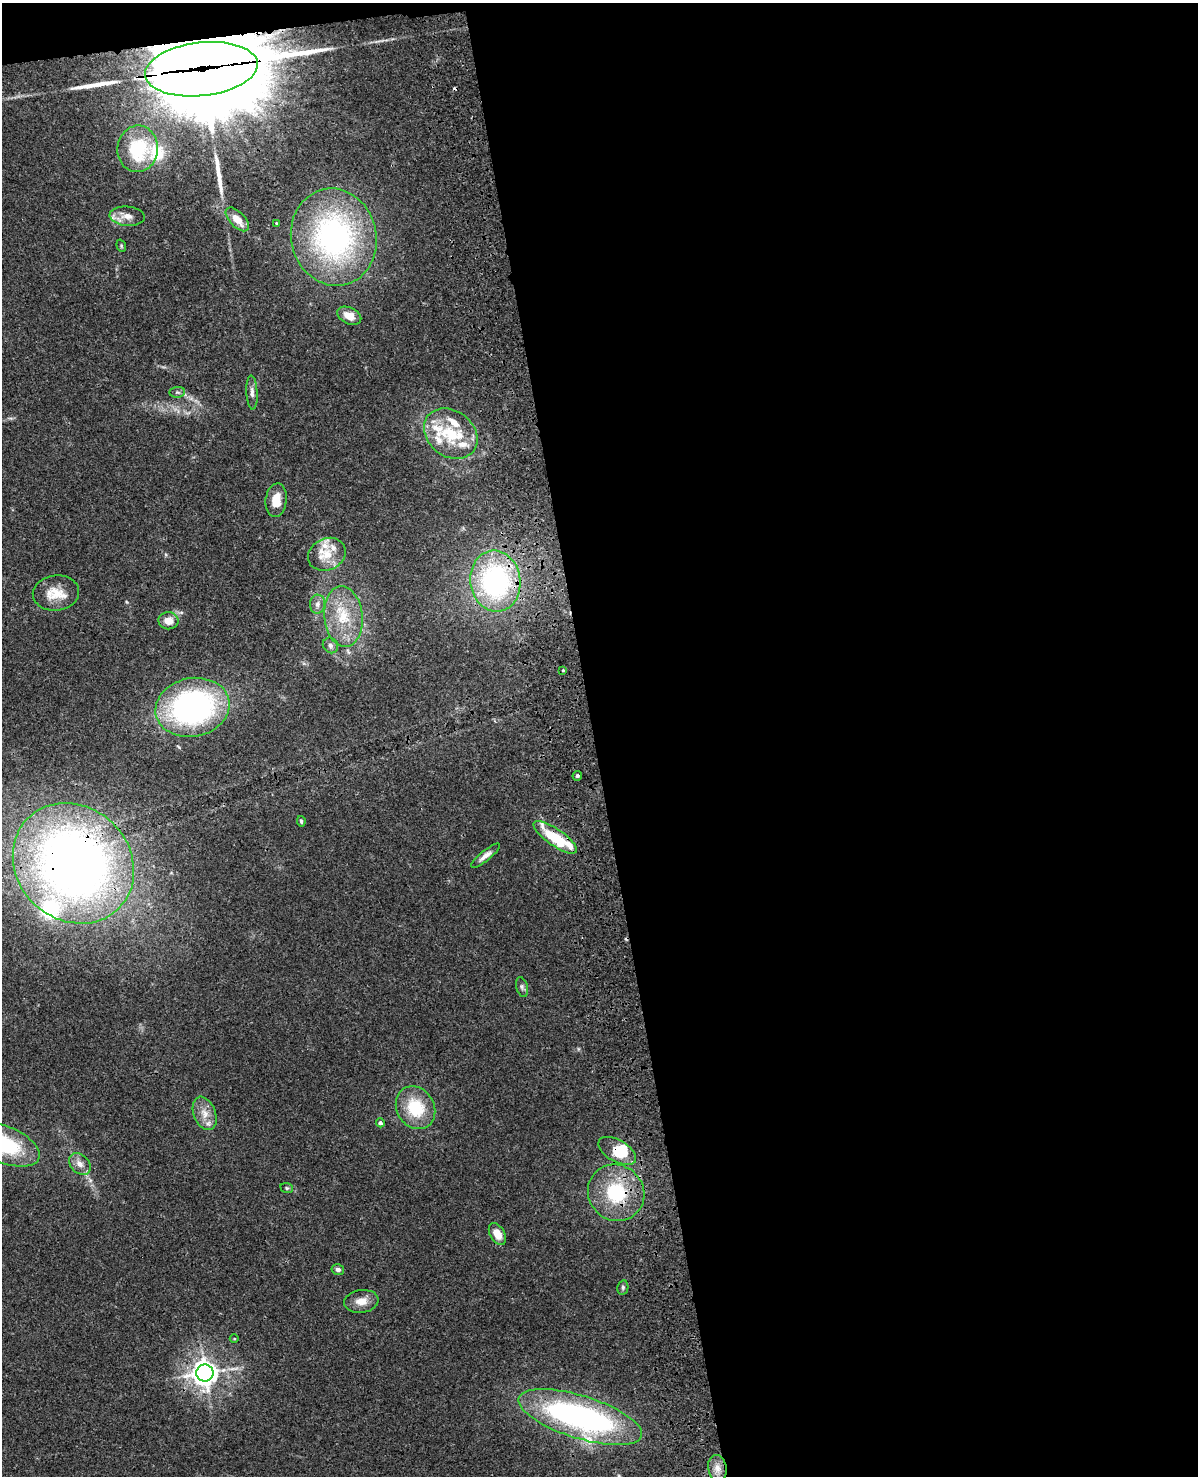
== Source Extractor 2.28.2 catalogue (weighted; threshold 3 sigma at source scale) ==
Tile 4 of 4 x 3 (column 4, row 1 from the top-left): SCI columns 3708-4903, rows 3223-4696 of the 5020 x 4865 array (HDU 1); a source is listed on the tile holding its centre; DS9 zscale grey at full resolution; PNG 1200 x 1478 px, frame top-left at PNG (2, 3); each listed source drawn as its Kron ellipse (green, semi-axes under 4 px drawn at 4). Shown black and unused: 51% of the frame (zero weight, under 3 of 4 exposures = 6% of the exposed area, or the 3 px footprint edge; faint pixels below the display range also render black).
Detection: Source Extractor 2.28.2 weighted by HDU 2 'WHT'; one run over the whole footprint, this tile lists its part. Background 0.0273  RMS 0.0023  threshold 0.0104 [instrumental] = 3 sigma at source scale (4.5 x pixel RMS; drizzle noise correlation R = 1.50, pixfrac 1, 0.05/0.05 arcsec/px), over >= 5 px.
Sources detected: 60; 2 inside a brighter object's white glare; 2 cosmic-ray / hot-pixel residue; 2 long thin detections or spike segments (spike, bleed or trail) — neither listed nor drawn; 11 inside a brighter listed object's ellipse — not listed separately; the other 43 listed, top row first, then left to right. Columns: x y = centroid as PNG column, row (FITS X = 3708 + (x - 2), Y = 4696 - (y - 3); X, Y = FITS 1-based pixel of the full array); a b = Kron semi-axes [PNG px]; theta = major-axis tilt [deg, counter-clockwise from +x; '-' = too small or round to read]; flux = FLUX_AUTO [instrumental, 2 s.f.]
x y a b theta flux
201 69 56 27 6 8100
138 149 23 20 84 16
127 216 18 9 -5 2.4
237 219 15 7 -46 3.2
277 223 3 3 - 0.4
334 237 49 42 -77 59
121 246 6 4 -71 0.31
349 316 13 8 -25 2.6
177 392 8 5 6 0.54
252 392 17 5 -87 1.1
451 434 29 23 -38 11
276 500 17 10 84 3.5
327 554 19 16 25 4.7
495 581 31 25 -83 44
56 593 23 17 6 4.7
317 604 9 7 87 1.2
343 617 30 19 -84 9.6
168 621 10 8 -2 2.6
330 645 8 7 - 0.88
563 670 3 3 - 0.41
192 707 37 29 11 62
577 776 5 4 - 0.39
301 821 5 3 - 0.34
555 837 26 8 -35 9.8
486 856 18 5 39 1.4
73 863 64 56 -44 190
522 987 10 5 -75 0.69
415 1108 22 18 -59 10
205 1113 17 11 -68 2.7
380 1123 4 4 - 0.63
3 1144 39 18 -23 21
617 1151 21 10 -30 6.4
80 1164 12 9 -45 1.7
287 1188 6 5 - 0.39
616 1193 29 27 -47 16
497 1234 12 7 -60 3.1
338 1269 6 5 - 0.72
623 1287 7 5 78 0.49
361 1301 17 11 8 2.7
234 1339 4 3 - 0.18
205 1373 8 8 - 230
580 1417 64 21 -17 73
717 1468 13 9 -80 2
Overlapping masked pixels (flux is a lower limit): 7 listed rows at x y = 201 69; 495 581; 555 837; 73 863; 617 1151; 616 1193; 205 1373
Isophote crosses this tile's border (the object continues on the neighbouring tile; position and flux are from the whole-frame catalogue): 1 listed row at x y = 3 1144